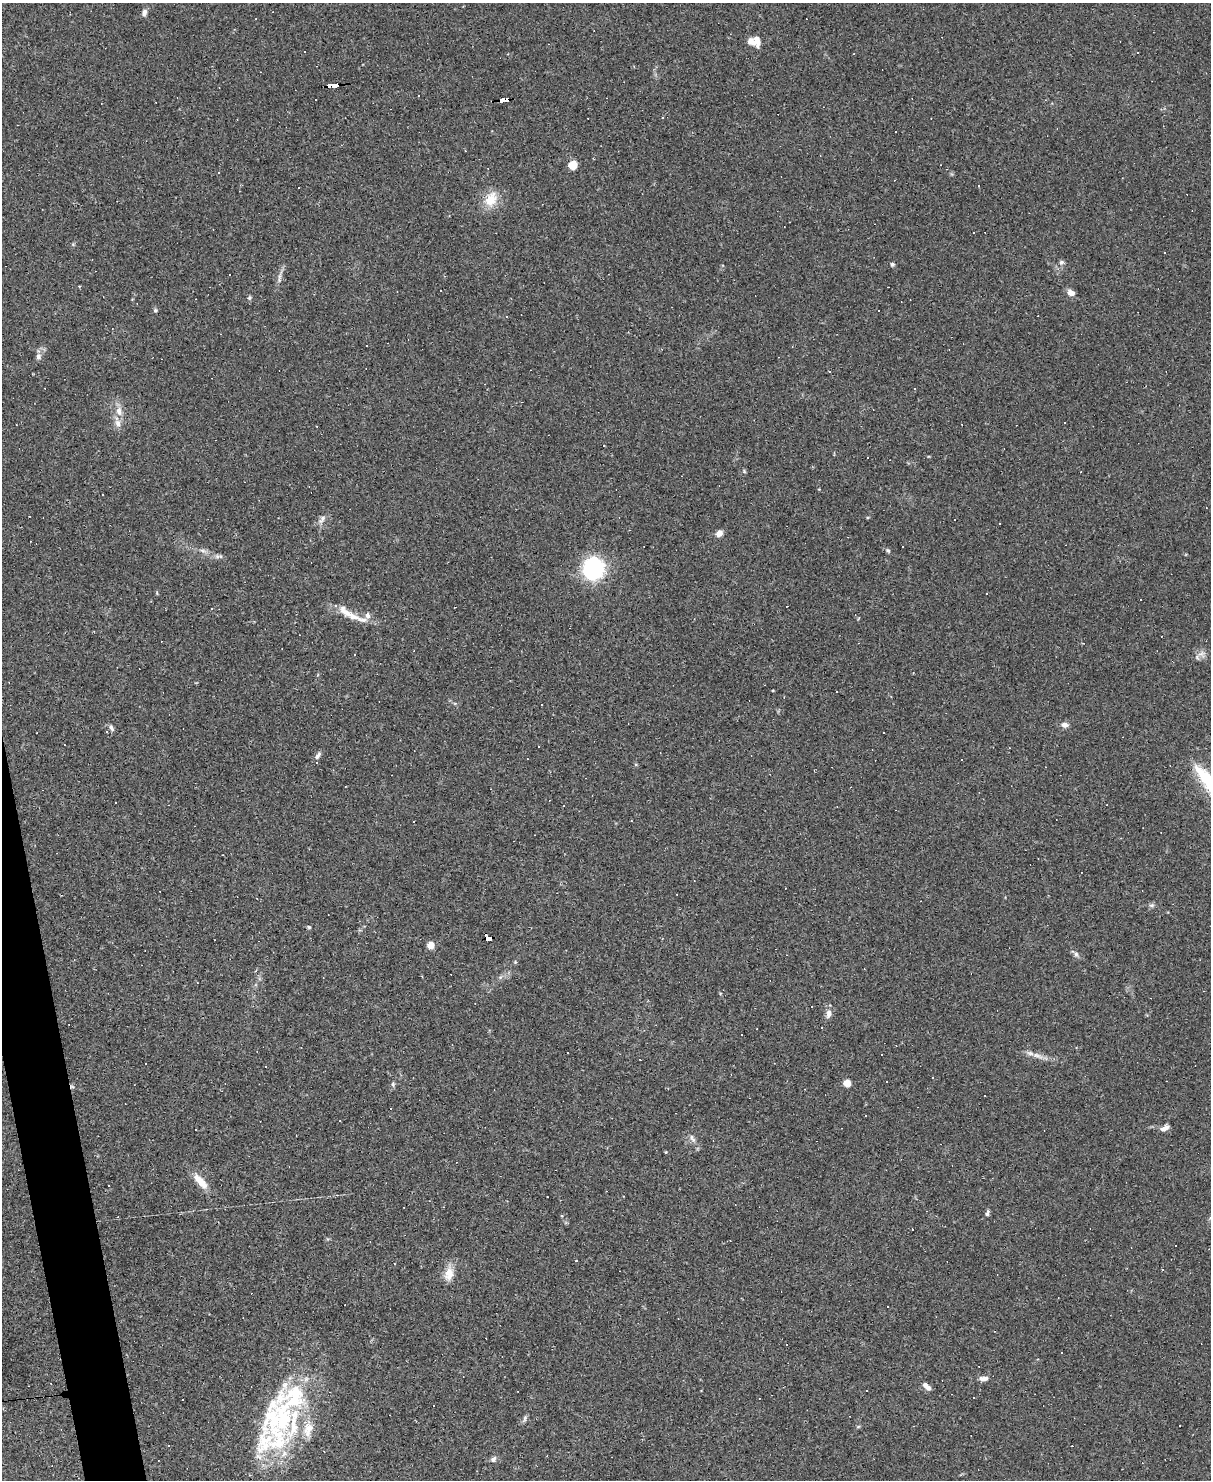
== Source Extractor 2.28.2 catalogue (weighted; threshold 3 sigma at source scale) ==
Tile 7 of 4 x 3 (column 3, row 2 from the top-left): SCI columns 2418-3626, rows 1727-3204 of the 4834 x 4815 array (HDU 1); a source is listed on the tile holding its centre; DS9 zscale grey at full resolution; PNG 1213 x 1482 px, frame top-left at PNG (2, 3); no overlay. Shown black and unused: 2% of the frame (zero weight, under 2 of 3 exposures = <1% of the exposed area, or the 3 px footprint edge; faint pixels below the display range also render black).
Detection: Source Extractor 2.28.2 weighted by HDU 2 'WHT'; one run over the whole footprint, this tile lists its part. Background 0.105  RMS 0.0069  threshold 0.031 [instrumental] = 3 sigma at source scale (4.5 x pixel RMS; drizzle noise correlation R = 1.50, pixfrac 1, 0.05/0.05 arcsec/px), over >= 5 px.
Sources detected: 144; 62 cosmic-ray / hot-pixel residue — not listed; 10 inside a brighter listed object's ellipse — not listed separately; the other 72 listed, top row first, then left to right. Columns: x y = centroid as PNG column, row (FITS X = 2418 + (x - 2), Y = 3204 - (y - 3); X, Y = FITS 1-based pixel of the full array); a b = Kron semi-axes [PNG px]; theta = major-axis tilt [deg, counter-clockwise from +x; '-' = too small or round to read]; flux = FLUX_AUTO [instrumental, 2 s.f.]
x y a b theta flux
144 12 9 6 76 2.5
751 41 12 9 -35 4.5
304 51 2 2 - 0.62
333 85 11 3 6 130
418 96 3 3 - 16
504 100 9 4 2 91
663 118 3 2 - 0.67
573 165 5 5 - 29
978 186 3 3 - 2.5
491 199 21 15 64 12
1061 262 7 6 - 1.6
892 264 5 5 - 1.2
230 275 3 3 - 1.6
279 278 17 3 81 2.6
1071 293 8 6 -23 4.2
249 298 7 5 89 1.1
155 310 6 5 - 1
792 347 3 2 - 0.41
38 356 8 7 - 2.5
829 371 3 3 - 1.5
119 411 13 8 -84 5.3
604 446 3 2 - 0.48
744 471 6 4 -73 0.76
322 519 14 6 54 3
719 533 7 6 - 4.6
203 550 9 4 -19 1.7
888 550 7 5 -21 1.2
217 556 8 6 -16 1.9
593 568 11 10 - 120
1140 599 3 2 - 0.74
455 607 2 2 - 0.38
348 613 36 9 -31 11
367 615 9 7 -85 2.7
1197 657 9 4 -60 1.3
784 697 3 3 - 0.47
1065 725 7 6 - 3.5
111 727 9 5 -59 1.9
538 746 3 2 - 1.3
318 755 11 5 59 2.2
962 759 3 3 - 6.6
1203 776 22 10 -50 12
414 821 3 3 - 2.8
1152 905 7 5 10 1.5
309 927 5 4 - 0.85
489 938 8 4 1 160
430 945 5 5 - 8
1076 954 8 6 -61 2
515 962 5 4 - 0.77
828 1014 12 7 80 3.5
881 1054 3 3 - 1.2
1037 1055 18 6 -21 4.9
847 1083 5 4 - 17
393 1084 6 5 - 1.2
1165 1128 10 6 26 3.5
692 1138 12 4 -60 2.3
666 1152 5 3 - 0.52
200 1181 25 9 -48 9.5
623 1196 3 2 - 0.42
987 1213 9 4 77 1.5
912 1229 2 2 - 0.53
1176 1246 3 3 - 3.7
576 1261 3 3 - 1.1
449 1274 17 12 78 8
994 1331 3 2 - 0.43
1061 1352 3 3 - 2.5
983 1378 12 6 0 3.4
927 1387 11 5 -45 4.2
974 1398 2 2 - 0.53
525 1418 9 5 77 1.6
283 1419 53 36 -64 72
168 1446 3 2 - 0.51
493 1459 9 6 57 1.9
Overlapping masked pixels (flux is a lower limit): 3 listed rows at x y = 333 85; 504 100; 489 938